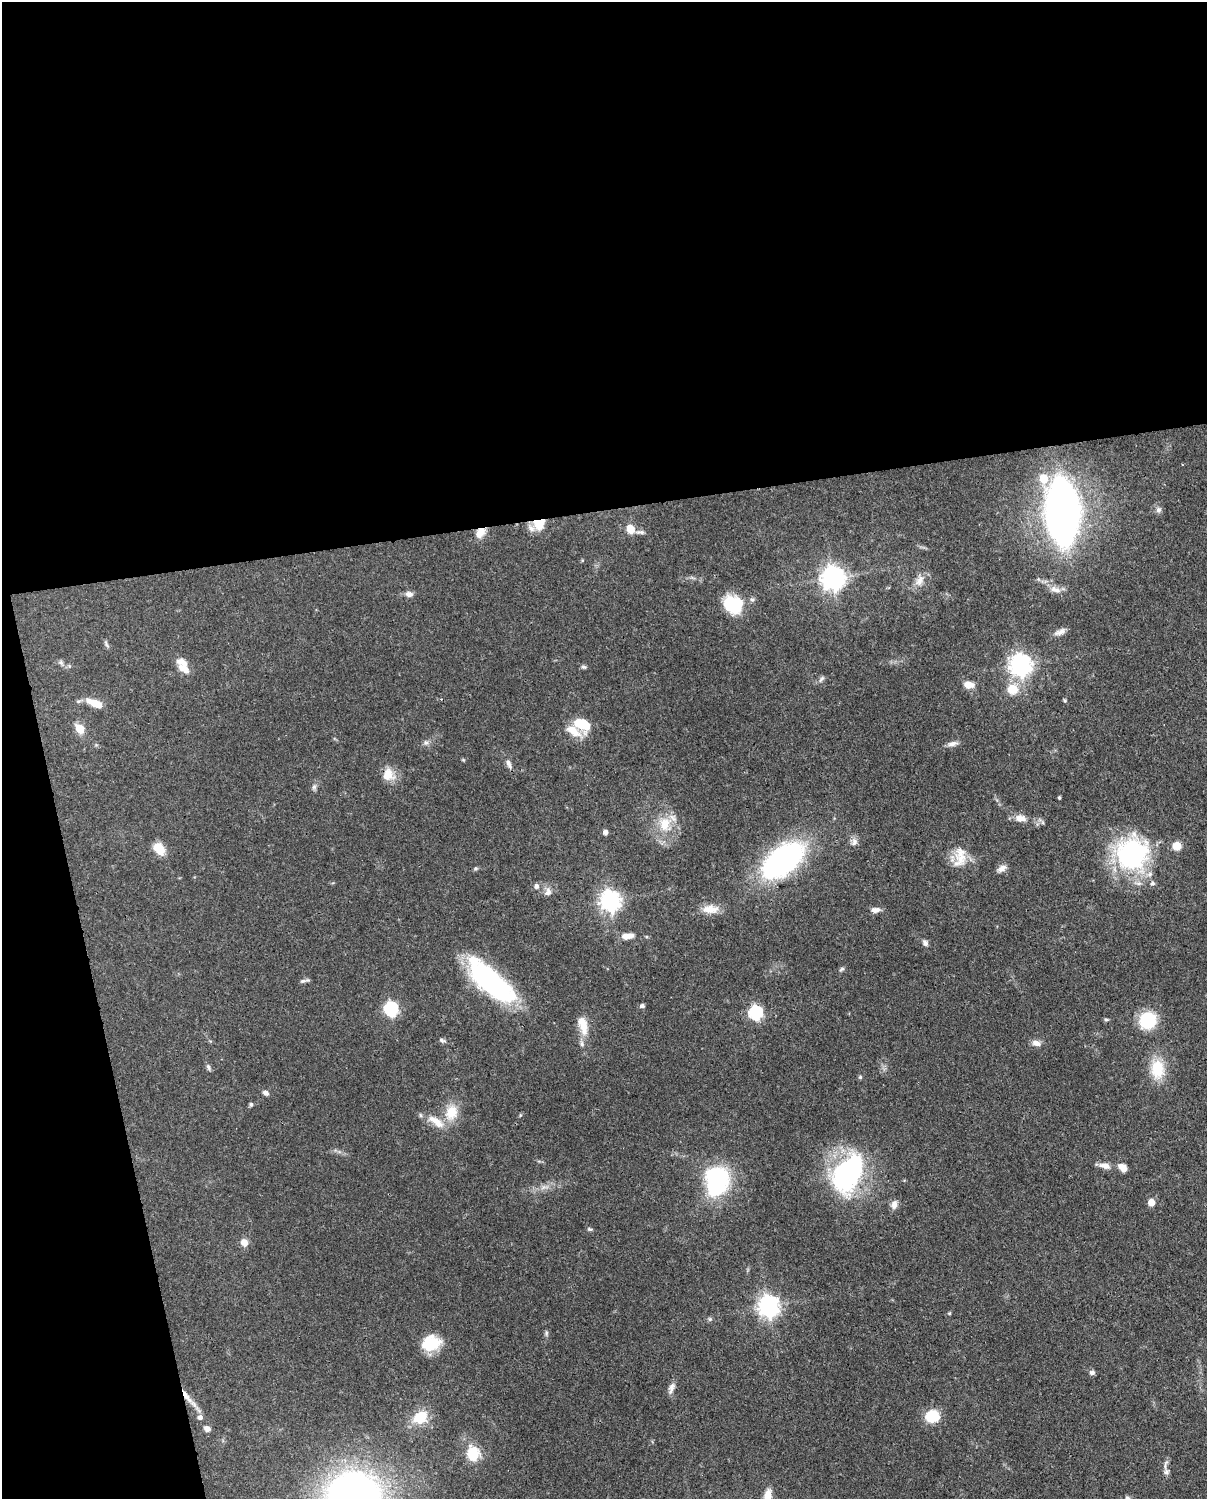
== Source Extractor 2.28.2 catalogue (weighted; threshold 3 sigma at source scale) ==
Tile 1 of 4 x 3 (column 1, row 1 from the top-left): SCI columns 89-1293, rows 3256-4752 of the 4999 x 4902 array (HDU 1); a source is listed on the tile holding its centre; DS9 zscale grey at full resolution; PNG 1209 x 1501 px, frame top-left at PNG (2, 2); no overlay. Shown black and unused: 39% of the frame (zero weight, under 3 of 4 exposures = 7% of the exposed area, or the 3 px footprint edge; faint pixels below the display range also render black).
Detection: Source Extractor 2.28.2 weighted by HDU 2 'WHT'; one run over the whole footprint, this tile lists its part. Background 0.087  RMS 0.0039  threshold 0.0175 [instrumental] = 3 sigma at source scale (4.5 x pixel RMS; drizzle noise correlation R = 1.50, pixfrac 1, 0.05/0.05 arcsec/px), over >= 5 px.
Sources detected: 106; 2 inside a brighter object's white glare — not listed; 8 inside a brighter listed object's ellipse — not listed separately; the other 96 listed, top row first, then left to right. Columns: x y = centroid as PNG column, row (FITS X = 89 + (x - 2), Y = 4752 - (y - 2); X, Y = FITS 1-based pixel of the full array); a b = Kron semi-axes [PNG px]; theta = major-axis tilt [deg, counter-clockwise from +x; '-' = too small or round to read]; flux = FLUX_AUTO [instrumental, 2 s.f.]
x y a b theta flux
1043 478 7 6 - 10
1158 510 8 7 - 1.3
1062 511 35 16 -87 530
539 524 15 15 - 6.8
630 529 6 5 - 12
481 530 11 10 - 3.4
640 532 13 5 -3 1.3
582 560 5 3 - 0.38
833 578 8 8 - 340
919 581 16 10 53 3.6
1055 590 17 8 -20 3.2
409 594 9 7 -7 1.8
752 600 6 5 - 0.89
734 605 19 16 -53 21
1060 632 16 7 21 2.2
106 644 11 4 -66 0.83
61 662 8 5 -63 0.98
1021 665 8 7 - 270
69 666 6 5 - 0.61
584 667 7 5 -15 0.75
183 668 17 10 -38 4.2
821 679 11 4 54 0.97
968 685 10 7 -8 4.5
1012 689 11 10 - 7.5
1065 701 4 4 - 0.59
95 703 22 8 -23 6.5
582 724 18 11 -27 12
80 729 8 6 -51 7.3
426 743 8 7 - 1.2
952 744 14 6 11 1.8
509 764 15 6 -66 1.9
388 775 16 14 -84 6.1
314 787 9 6 80 1.1
1059 797 4 3 - 0.53
1020 818 14 8 -6 3.7
665 824 23 19 -82 11
605 832 6 5 - 1.5
854 842 11 8 75 1.9
1177 846 10 9 - 4
159 849 12 8 -52 8.5
1132 854 38 36 50 60
960 857 31 16 84 8.2
783 860 35 19 39 120
475 868 6 5 - 0.61
1002 868 12 7 30 2.2
536 886 7 6 - 1.4
548 892 12 9 59 2.3
610 901 8 7 - 220
710 909 21 11 2 5.3
875 910 13 7 6 2.1
627 936 16 7 6 3.4
925 943 8 6 -64 1.4
842 969 8 5 27 0.75
303 981 11 5 6 1
491 982 61 22 -42 63
642 1006 5 5 - 1.1
391 1009 7 6 - 67
756 1013 7 6 - 68
1106 1020 6 4 4 0.61
1148 1020 14 13 - 21
584 1027 23 13 -80 5.8
442 1040 10 5 -15 0.99
1036 1043 13 8 -14 2.1
208 1067 9 5 -60 1
1157 1069 27 18 88 11
860 1077 5 5 - 0.58
265 1093 7 5 -31 1.5
251 1104 5 5 - 0.65
451 1112 18 14 78 8.9
436 1121 28 10 -32 6.2
1104 1165 14 8 -10 2.8
1123 1168 10 7 -43 3.2
847 1173 30 19 60 90
716 1175 23 15 -1 31
544 1187 13 6 7 2.3
1151 1202 5 5 - 5.7
894 1205 11 8 73 2.5
590 1229 7 4 -19 0.65
244 1242 9 8 - 3
768 1307 8 7 - 250
949 1313 5 4 - 0.45
710 1319 6 5 - 0.66
546 1333 8 5 -89 0.77
428 1342 21 17 -84 11
1092 1373 7 6 - 1.2
671 1388 15 6 76 2.1
187 1397 24 6 -54 4.8
932 1416 13 11 14 13
200 1417 6 5 - 1.7
420 1417 18 13 27 11
207 1429 7 6 - 2.1
473 1454 7 6 - 32
1166 1472 8 6 89 1.3
353 1497 37 35 -4 270
767 1498 20 8 79 7.1
1127 1498 6 5 - 0.79
Overlapping masked pixels (flux is a lower limit): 3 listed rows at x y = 539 524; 481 530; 187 1397
Isophote crosses this tile's border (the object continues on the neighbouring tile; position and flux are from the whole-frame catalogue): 3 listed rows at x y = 353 1497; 767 1498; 1127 1498